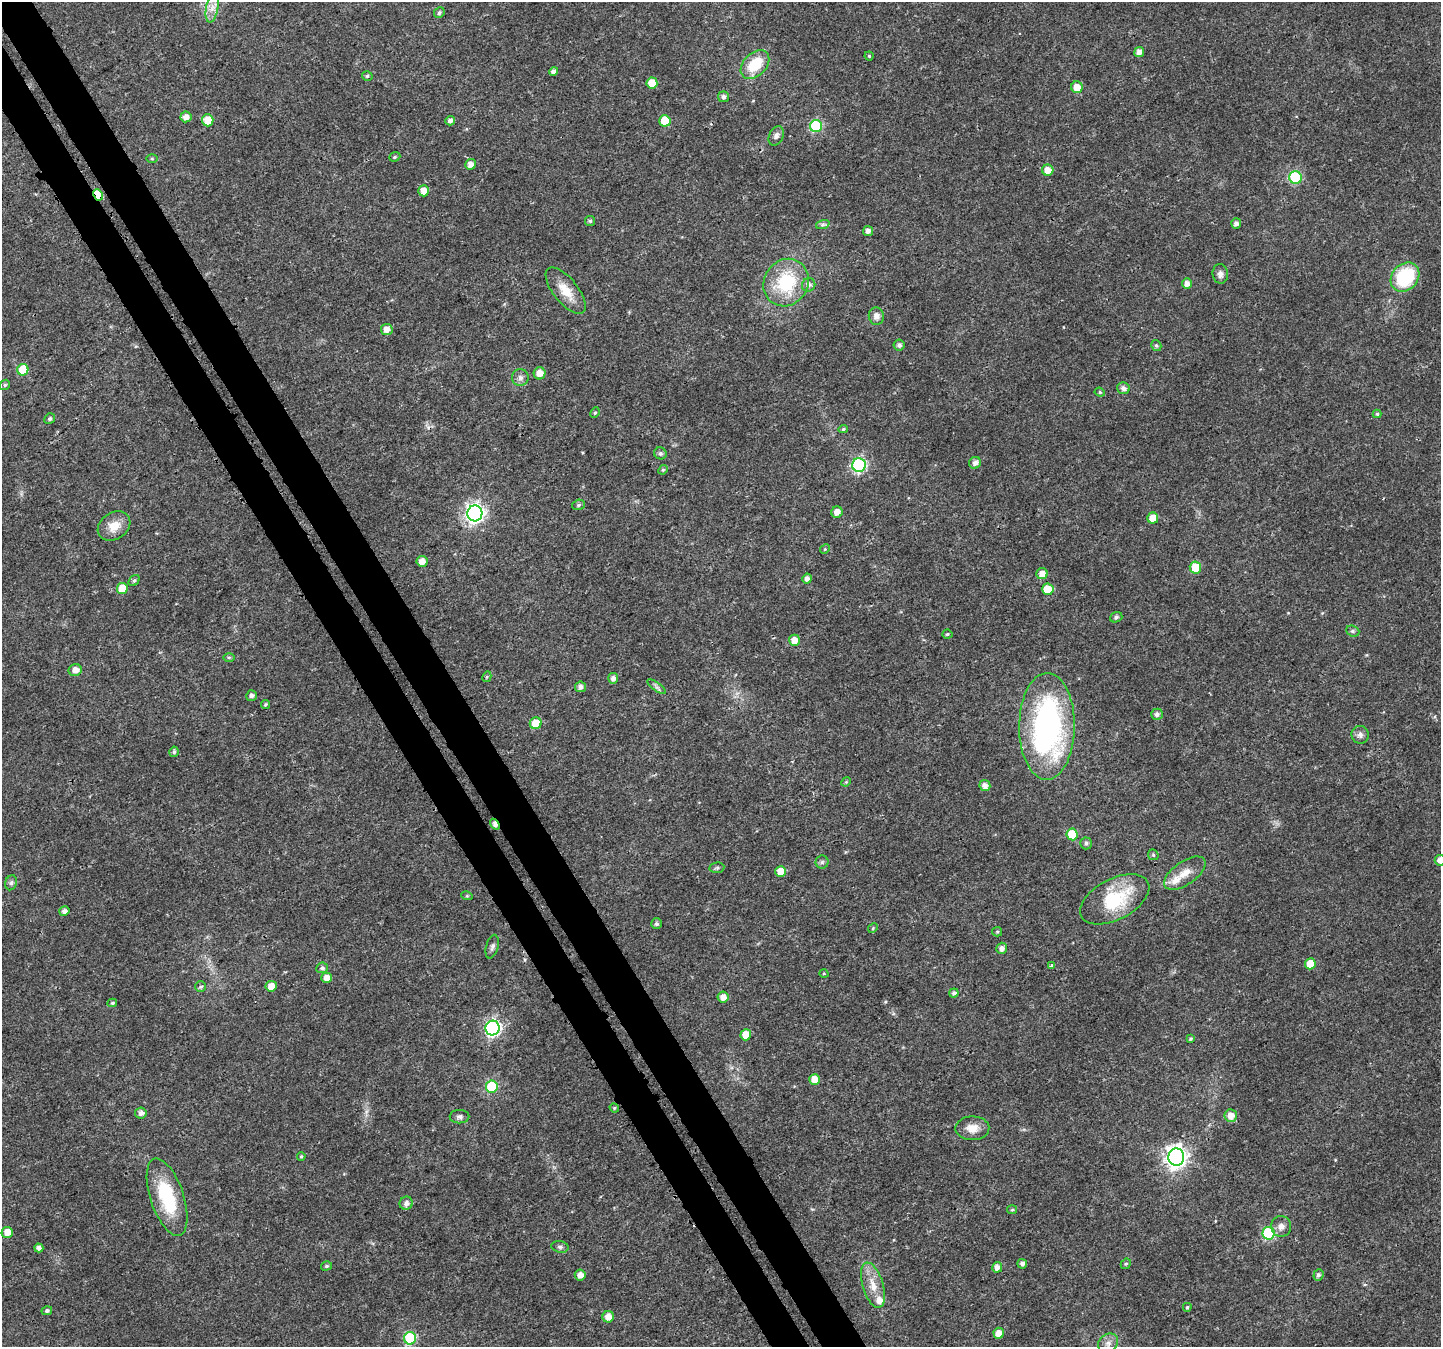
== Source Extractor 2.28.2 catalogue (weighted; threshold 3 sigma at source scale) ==
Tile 11 of 4 x 4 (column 3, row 3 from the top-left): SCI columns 2950-4388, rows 1575-2919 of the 5896 x 5790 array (HDU 1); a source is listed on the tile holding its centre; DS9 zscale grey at full resolution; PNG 1443 x 1349 px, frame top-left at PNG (2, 2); each listed source drawn as its Kron ellipse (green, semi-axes under 4 px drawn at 4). Shown black and unused: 6% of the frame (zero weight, under 3 of 4 exposures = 6% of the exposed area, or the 3 px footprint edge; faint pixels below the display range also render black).
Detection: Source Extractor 2.28.2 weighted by HDU 2 'WHT'; one run over the whole footprint, this tile lists its part. Background 0.0134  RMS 0.0028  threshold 0.0125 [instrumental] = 3 sigma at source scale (4.5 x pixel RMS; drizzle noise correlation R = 1.50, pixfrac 1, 0.0396/0.0396 arcsec/px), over >= 5 px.
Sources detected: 147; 1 inside a brighter object's white glare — neither listed nor drawn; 2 inside a brighter listed object's ellipse — not listed separately; the other 144 listed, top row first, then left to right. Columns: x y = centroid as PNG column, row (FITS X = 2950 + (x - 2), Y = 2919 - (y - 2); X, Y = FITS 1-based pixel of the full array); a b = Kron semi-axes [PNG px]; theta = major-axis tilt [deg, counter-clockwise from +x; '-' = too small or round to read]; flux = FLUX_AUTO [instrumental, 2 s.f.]
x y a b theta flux
212 8 15 6 79 2.2
439 13 5 5 - 0.59
1139 52 5 5 - 1.6
869 56 4 4 - 0.34
755 64 17 11 45 9
553 71 4 4 - 1.1
367 76 5 4 - 0.5
652 83 5 5 - 4.4
1077 87 6 5 - 3.2
723 97 5 5 - 0.94
186 117 5 5 - 1.6
208 120 6 6 - 5.2
450 121 5 4 - 1.1
665 121 6 5 - 7.9
816 126 6 6 - 23
776 136 10 7 65 1.1
395 157 6 4 21 0.38
152 159 6 4 -1 0.32
471 164 5 5 - 1.9
1048 170 5 5 - 2.9
1296 177 6 6 - 24
424 191 5 5 - 3
98 195 6 4 -62 9.7
590 221 5 5 - 0.49
1236 223 5 5 - 1.1
823 224 7 4 19 0.62
868 231 5 5 - 1.2
1220 274 10 8 -82 1.3
1405 277 16 12 47 19
786 283 24 22 56 17
1187 284 5 5 - 1.7
809 285 7 6 - 1.2
566 291 28 12 -52 5.2
876 316 9 7 -83 1.6
387 329 6 5 - 2.1
899 345 5 5 - 0.97
1156 345 6 5 - 0.52
23 370 6 5 - 7.7
540 373 6 6 - 2.4
520 378 8 8 - 1.1
5 385 5 4 - 0.42
1123 388 6 5 - 1.2
1100 392 5 4 - 0.42
595 413 5 4 - 0.38
1377 414 4 4 - 0.38
50 419 5 5 - 0.61
843 429 5 4 - 0.37
660 453 6 6 - 0.7
975 463 6 5 - 1.2
859 465 7 6 - 44
663 470 5 4 - 0.35
578 505 6 5 - 0.57
837 512 6 5 - 1.8
475 513 8 7 - 120
1153 518 5 5 - 3.6
114 526 17 13 34 4
825 549 5 4 - 0.33
422 561 5 5 - 2.1
1195 567 6 5 - 7.1
1042 574 6 5 - 2.3
807 579 5 4 - 1.4
134 581 6 4 48 0.55
122 588 5 5 - 6
1048 589 5 5 - 6.5
1116 617 6 5 - 0.68
1353 631 7 5 -20 0.54
947 634 5 4 - 0.4
794 640 5 5 - 2.5
229 657 6 4 0 0.37
75 670 6 6 - 2
487 677 5 4 - 0.36
613 678 5 5 - 1.3
656 686 11 4 -36 0.79
581 687 5 5 - 1.2
251 696 5 5 - 0.84
265 704 4 4 - 0.39
1157 714 6 5 - 1
536 723 6 6 - 5.1
1047 726 53 28 90 71
1360 735 9 8 - 1.2
174 752 5 4 - 0.57
846 782 5 4 - 0.33
985 786 5 5 - 1.7
495 824 6 3 -56 1.3
1072 834 6 5 - 9.7
1086 843 6 6 - 0.65
1153 855 6 5 - 0.39
1440 860 5 5 - 1.9
822 862 6 6 - 0.65
717 868 7 5 8 0.51
781 872 5 5 - 4.8
1185 873 24 11 35 3.8
11 883 7 5 73 0.69
467 896 6 3 -17 0.3
1115 899 37 20 27 17
64 911 5 4 - 1.1
657 924 5 5 - 0.61
873 928 5 4 - 0.33
997 932 5 4 - 0.36
492 947 12 6 75 0.93
1002 948 5 5 - 1.4
1310 964 5 5 - 5.2
1051 965 3 3 - 1.1
322 968 6 5 - 0.71
824 974 5 3 - 0.22
327 978 5 5 - 2.1
271 986 5 5 - 3
201 987 5 5 - 0.57
954 993 5 4 - 0.82
723 997 5 5 - 2.1
112 1003 5 3 - 0.46
493 1028 7 7 - 69
746 1035 5 5 - 4.8
1190 1039 4 3 - 0.38
815 1079 5 5 - 3.3
492 1087 6 6 - 14
614 1108 5 4 - 0.35
141 1113 6 5 - 1.2
1231 1116 6 6 - 2.7
460 1117 10 6 -1 0.87
972 1128 17 12 1 3.3
301 1156 4 3 - 0.31
1176 1157 8 8 - 170
167 1197 40 16 -71 17
406 1203 7 6 - 1.5
1012 1210 5 4 - 0.36
1281 1226 10 10 - 1.7
7 1232 5 5 - 2.6
1268 1233 6 6 - 24
560 1247 9 5 -10 0.71
39 1248 5 4 - 1.1
1022 1264 5 5 - 1
1126 1264 5 4 - 0.39
326 1266 6 4 16 0.45
997 1267 5 5 - 1.8
580 1275 5 5 - 1.9
1318 1275 5 5 - 0.77
873 1285 23 10 -73 4.6
1187 1307 4 4 - 0.44
47 1311 5 4 - 0.66
608 1317 6 5 - 2.6
999 1333 5 5 - 2.6
410 1338 6 6 - 22
1108 1343 11 8 39 1.7
Overlapping masked pixels (flux is a lower limit): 2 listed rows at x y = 98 195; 495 824
Isophote crosses this tile's border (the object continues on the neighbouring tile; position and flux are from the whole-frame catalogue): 1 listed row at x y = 1440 860